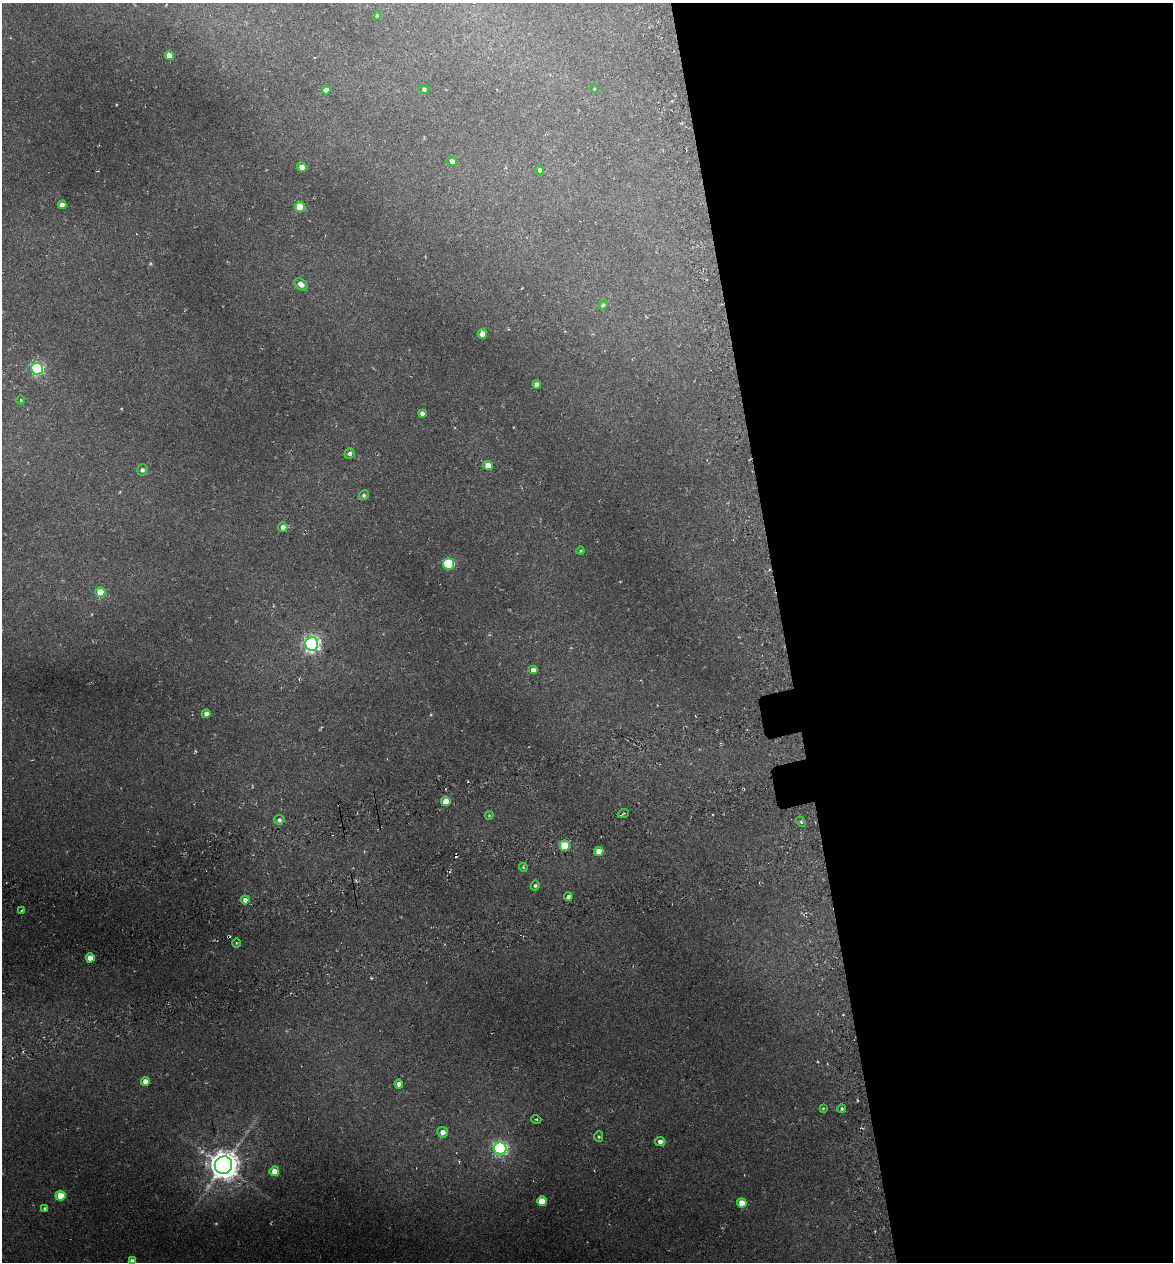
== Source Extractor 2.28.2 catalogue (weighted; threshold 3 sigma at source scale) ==
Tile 8 of 4 x 4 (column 4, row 2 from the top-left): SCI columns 3656-4826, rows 2598-3857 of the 4922 x 5194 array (HDU 1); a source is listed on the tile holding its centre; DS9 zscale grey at full resolution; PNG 1175 x 1264 px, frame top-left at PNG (2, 3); each listed source drawn as its Kron ellipse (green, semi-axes under 4 px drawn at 4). Shown black and unused: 33% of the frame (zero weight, under 3 of 6 exposures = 5% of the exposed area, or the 3 px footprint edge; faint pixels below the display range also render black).
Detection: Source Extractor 2.28.2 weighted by HDU 2 'WHT'; one run over the whole footprint, this tile lists its part. Background 0.045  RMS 0.0048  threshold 0.0197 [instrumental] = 3 sigma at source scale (4.09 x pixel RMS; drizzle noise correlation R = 1.36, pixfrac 0.8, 0.0396/0.0396 arcsec/px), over >= 5 px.
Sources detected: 60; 1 too faint to see at this stretch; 1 cosmic-ray / hot-pixel residue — neither listed nor drawn; the other 58 listed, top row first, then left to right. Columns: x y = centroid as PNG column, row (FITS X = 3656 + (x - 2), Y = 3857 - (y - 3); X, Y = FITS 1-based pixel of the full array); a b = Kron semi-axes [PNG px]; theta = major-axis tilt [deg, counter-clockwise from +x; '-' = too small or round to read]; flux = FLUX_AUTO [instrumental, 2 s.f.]
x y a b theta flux
377 15 4 4 - 0.72
169 55 4 4 - 4.5
424 89 4 4 - 1
594 89 4 4 - 0.43
326 90 4 4 - 2.9
452 161 5 5 - 2.1
302 167 5 4 - 4.4
540 170 5 4 - 1.3
62 205 4 4 - 2.9
300 207 5 5 - 11
301 284 7 5 -38 2.9
603 305 5 4 - 1
482 334 5 4 - 3.8
37 369 6 6 - 68
537 384 4 4 - 2.2
21 400 5 3 - 0.36
422 413 4 4 - 1.7
350 453 5 5 - 1.4
488 465 4 4 - 5.4
142 470 5 5 - 1.3
364 495 5 4 - 0.8
283 527 5 5 - 2
580 551 4 4 - 0.58
449 564 5 5 - 32
100 592 5 5 - 9.5
312 644 6 6 - 140
533 670 5 4 - 2.8
206 714 4 4 - 2.5
446 801 4 4 - 6.6
623 814 5 3 - 0.52
489 815 4 4 - 0.43
279 820 5 5 - 1.2
801 822 6 3 -46 0.68
565 846 5 5 - 17
599 851 4 4 - 6.3
523 867 4 3 - 0.57
535 885 5 4 - 0.8
568 896 4 4 - 1.2
245 900 4 4 - 2.4
22 910 3 2 - 0.45
236 943 4 3 - 0.38
90 958 4 4 - 4.6
145 1081 4 4 - 3
399 1084 4 4 - 2.7
823 1108 3 3 - 0.44
842 1109 4 3 - 0.72
536 1119 5 3 - 0.5
443 1132 5 5 - 3.2
599 1137 5 4 - 0.67
660 1142 5 4 - 1.8
500 1148 6 6 - 91
223 1165 9 8 - 730
274 1171 5 5 - 5.2
60 1196 5 5 - 10
542 1201 5 4 - 7.3
742 1203 5 4 - 4.9
45 1209 4 4 - 0.99
132 1261 4 4 - 1.8
Isophote crosses this tile's border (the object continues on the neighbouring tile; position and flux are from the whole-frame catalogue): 1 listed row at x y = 132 1261